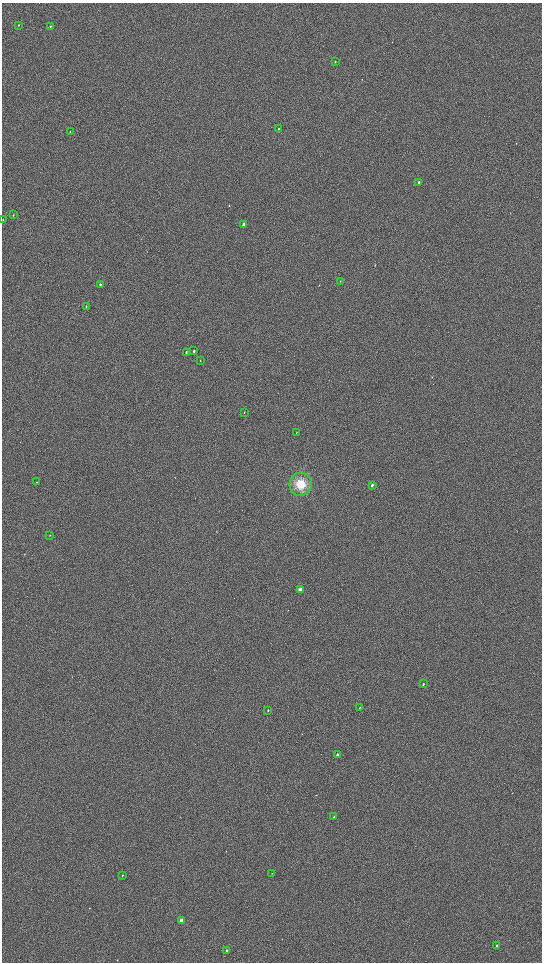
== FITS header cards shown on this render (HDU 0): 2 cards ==
NAXIS1  =                 1080 / length of data axis 1
NAXIS2  =                 1920 / length of data axis 2

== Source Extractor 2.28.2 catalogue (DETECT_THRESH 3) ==
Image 1080 x 1920 px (HDU 0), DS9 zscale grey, zoomed out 1/2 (1 PNG px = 2 x 2 image px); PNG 544 x 964 px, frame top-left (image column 1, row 1919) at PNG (2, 3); each listed source drawn as its Kron ellipse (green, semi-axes under 4 px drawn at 4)
Background 900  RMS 120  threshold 366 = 3 sigma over >= 5 px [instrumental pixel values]
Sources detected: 32; all 32 listed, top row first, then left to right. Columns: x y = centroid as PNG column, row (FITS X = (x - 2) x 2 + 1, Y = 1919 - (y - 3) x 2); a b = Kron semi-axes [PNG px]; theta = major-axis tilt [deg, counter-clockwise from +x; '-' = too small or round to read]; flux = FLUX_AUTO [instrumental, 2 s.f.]
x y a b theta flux
19 25 3 2 - 10000
50 26 3 2 - 17000
335 62 3 2 - 17000
279 129 3 2 - 15000
70 132 2 1 - 12000
419 182 3 2 - 26000
13 215 3 2 - 10000
3 220 2 2 - 9400
244 225 3 2 - 190000
340 281 3 2 - 10000
100 285 3 2 - 32000
86 307 2 2 - 9500
194 351 3 2 - 27000
186 352 3 2 - 18000
200 361 3 2 - 8800
244 413 3 2 - 8700
296 432 3 2 - 8000
37 482 2 2 - 7400
301 484 12 11 - 410000
372 485 3 2 - 43000
50 535 3 2 - 9200
300 590 3 2 - 180000
423 684 3 2 - 21000
360 708 2 2 - 10000
268 710 3 2 - 20000
337 755 3 2 - 48000
334 817 2 2 - 40000
272 873 2 1 - 7900
122 875 2 2 - 19000
181 920 2 2 - 110000
497 946 2 2 - 43000
227 951 2 2 - 63000